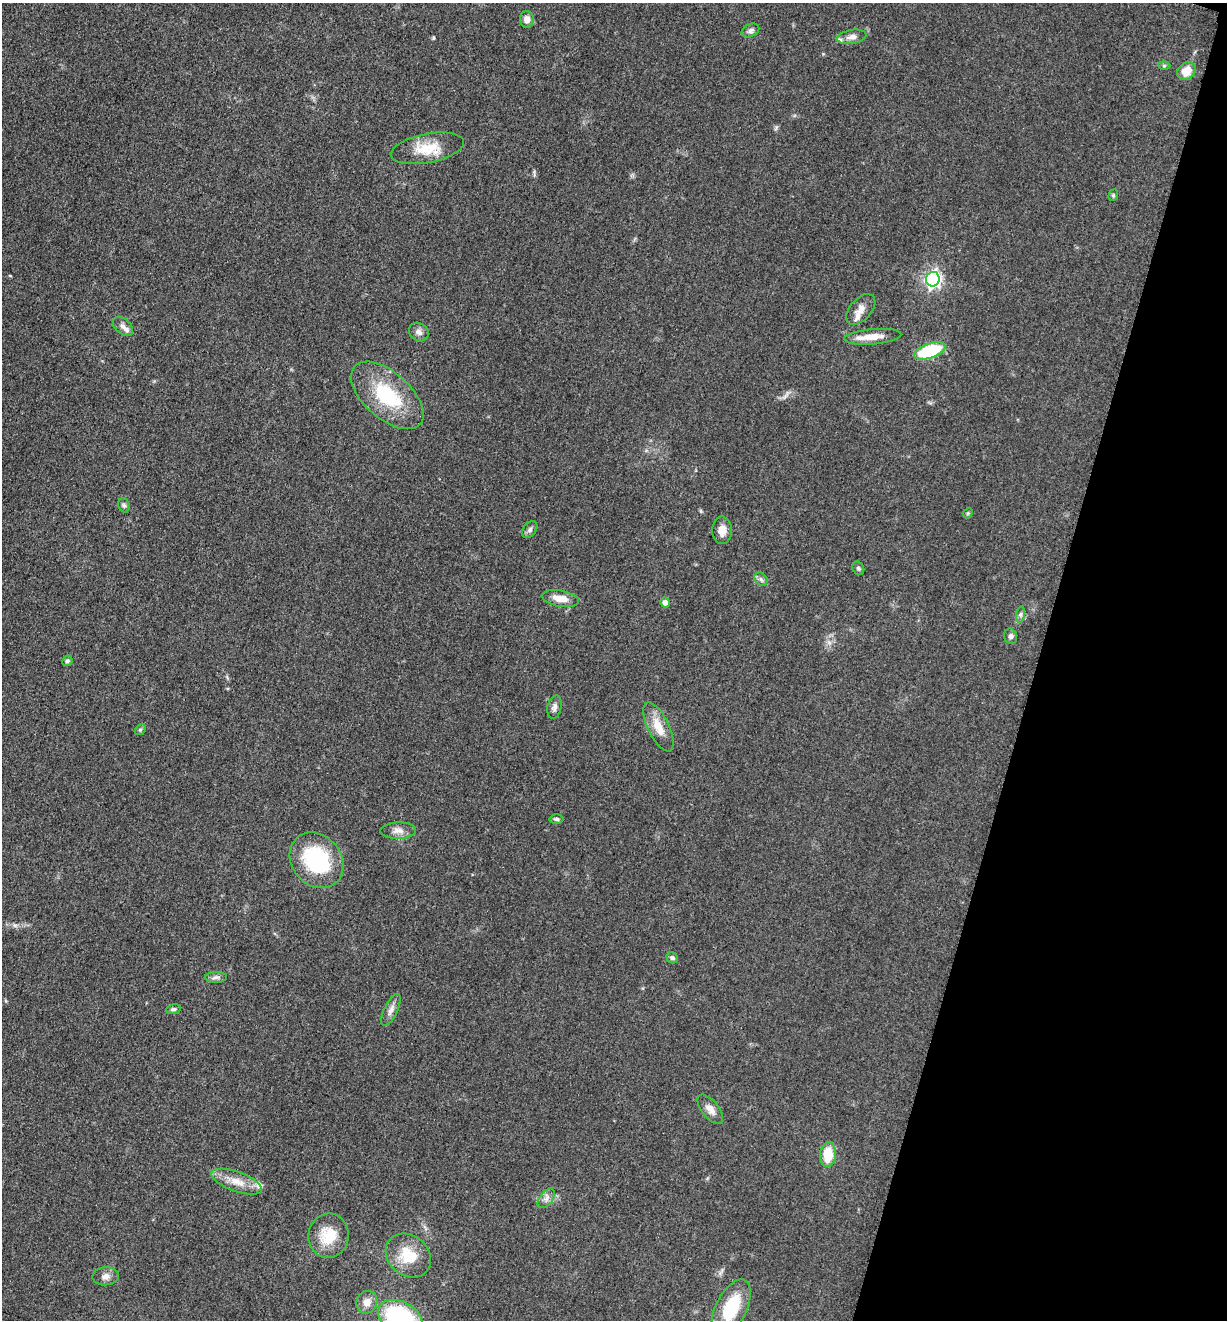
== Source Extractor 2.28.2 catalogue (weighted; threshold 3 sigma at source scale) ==
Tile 8 of 4 x 4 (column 4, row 2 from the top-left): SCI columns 3940-5164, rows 2648-3965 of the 5305 x 5292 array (HDU 1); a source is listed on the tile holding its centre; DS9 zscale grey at full resolution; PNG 1229 x 1322 px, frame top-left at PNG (2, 3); each listed source drawn as its Kron ellipse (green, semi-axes under 4 px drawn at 4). Shown black and unused: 15% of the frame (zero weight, under 3 of 5 exposures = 1% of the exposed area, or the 3 px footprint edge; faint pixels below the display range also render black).
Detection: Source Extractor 2.28.2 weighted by HDU 2 'WHT'; one run over the whole footprint, this tile lists its part. Background 0.0512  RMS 0.0057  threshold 0.0255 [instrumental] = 3 sigma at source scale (4.5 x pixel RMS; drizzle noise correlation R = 1.50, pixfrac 1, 0.05/0.05 arcsec/px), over >= 5 px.
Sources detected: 48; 3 inside a brighter listed object's ellipse — not listed separately; the other 45 listed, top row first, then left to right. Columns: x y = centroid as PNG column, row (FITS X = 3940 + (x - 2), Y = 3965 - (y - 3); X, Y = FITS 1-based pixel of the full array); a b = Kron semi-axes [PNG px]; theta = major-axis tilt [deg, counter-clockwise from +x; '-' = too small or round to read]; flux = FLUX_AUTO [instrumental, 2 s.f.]
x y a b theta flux
527 19 8 7 - 3.7
750 31 9 6 25 1.9
852 37 15 7 9 3
1164 66 6 4 0 0.78
1186 71 10 8 42 8.7
427 148 37 14 11 15
1113 195 6 4 71 0.78
933 279 7 7 - 180
861 309 18 10 48 4.8
123 326 12 7 -42 3
419 332 10 9 - 2.7
873 337 28 7 5 8.1
930 351 16 7 18 39
387 395 44 23 -41 36
124 505 7 5 -68 1.1
968 513 5 4 - 0.72
530 530 9 6 51 1.7
722 530 14 10 -90 4.7
858 568 7 5 -59 1
761 579 7 6 - 1.5
560 598 19 8 -9 6.7
665 603 5 5 - 2.7
1021 615 8 4 82 1.3
1011 636 8 6 -70 1.7
67 661 5 5 - 1.1
554 707 11 7 77 2.3
658 727 26 10 -64 9.7
140 730 6 4 44 0.8
556 819 7 4 -2 1.2
398 831 18 8 1 4.2
317 860 30 24 -50 48
672 958 6 5 - 1.4
216 977 11 5 1 1.9
173 1009 7 4 8 1.2
391 1010 17 6 65 3.5
710 1109 17 8 -50 4.3
828 1155 12 8 85 13
237 1182 27 10 -20 8.7
546 1198 11 6 53 2.7
329 1236 22 20 83 16
408 1256 24 20 -41 16
106 1276 13 9 4 3.4
367 1302 11 10 - 4.8
731 1308 31 15 64 27
400 1318 23 16 -29 74
Isophote crosses this tile's border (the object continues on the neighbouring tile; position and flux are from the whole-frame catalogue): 2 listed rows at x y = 731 1308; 400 1318